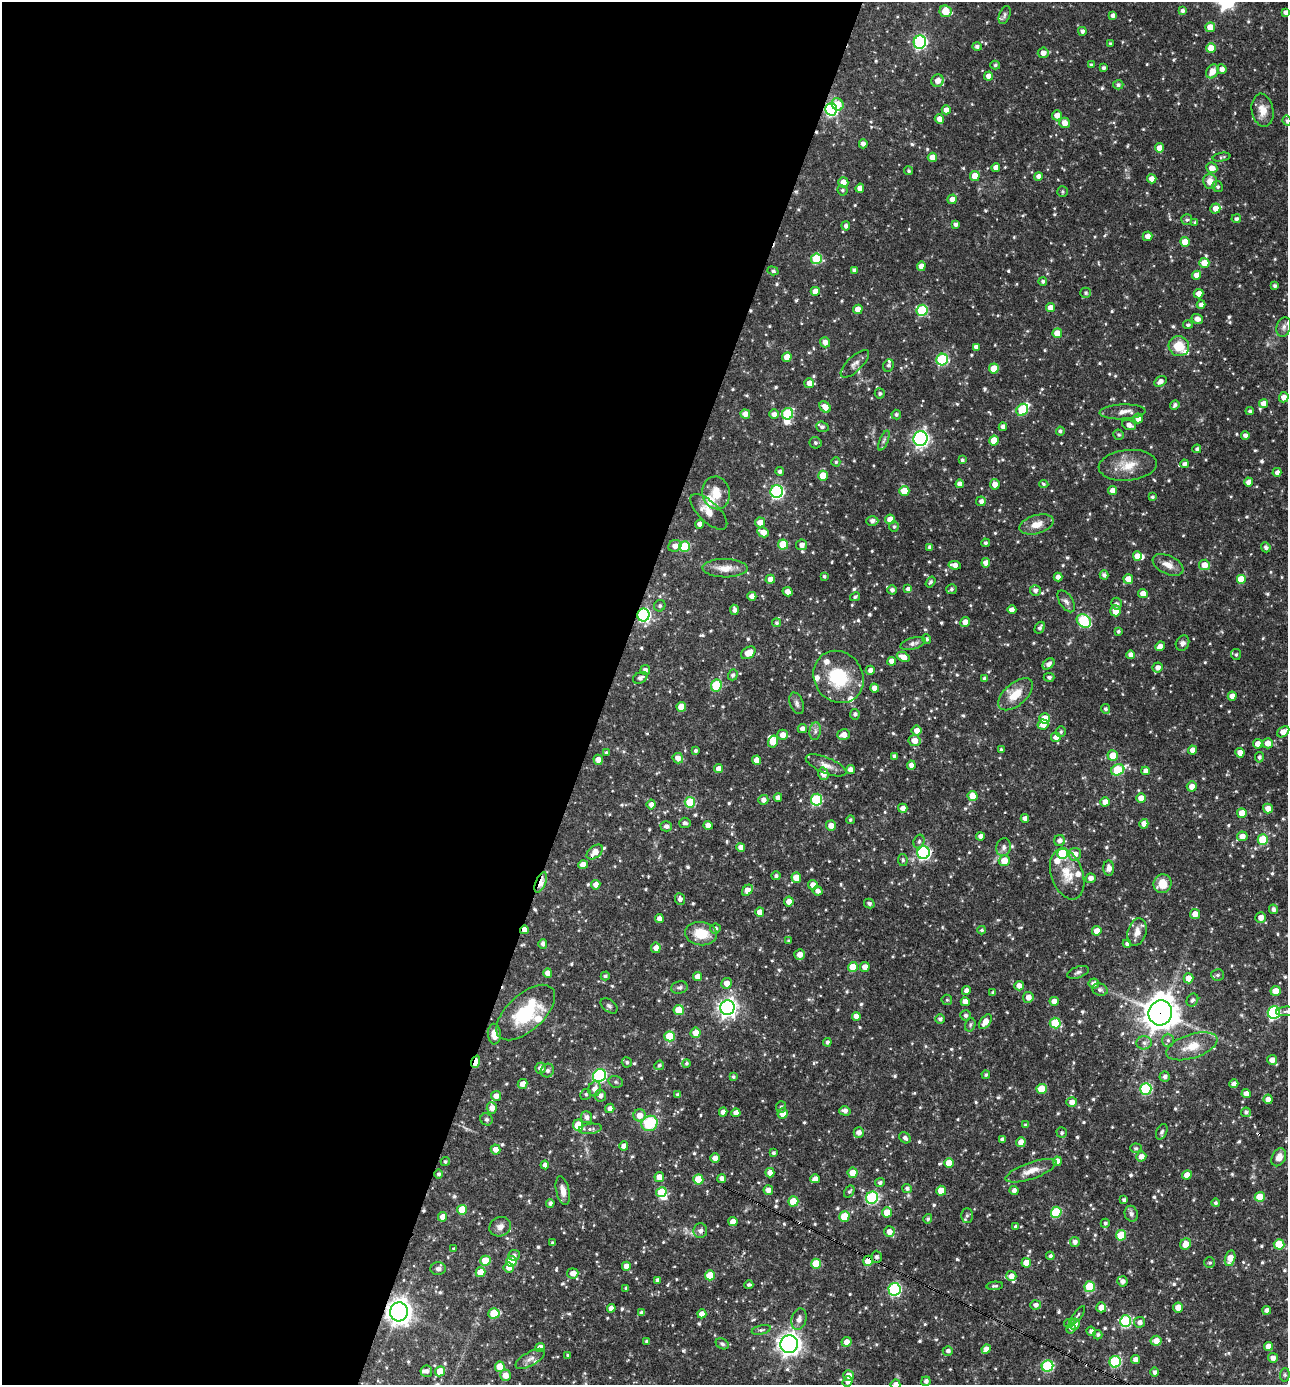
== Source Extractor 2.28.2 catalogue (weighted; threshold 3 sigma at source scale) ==
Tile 5 of 4 x 4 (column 1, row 2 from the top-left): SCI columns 271-1556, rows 2768-4150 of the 5550 x 5536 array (HDU 1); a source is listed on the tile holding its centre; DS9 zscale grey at full resolution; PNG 1290 x 1387 px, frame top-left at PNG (2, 2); each listed source drawn as its Kron ellipse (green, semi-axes under 4 px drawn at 4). Shown black and unused: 47% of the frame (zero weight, under 3 of 4 exposures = <1% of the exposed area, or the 3 px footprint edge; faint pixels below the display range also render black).
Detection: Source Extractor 2.28.2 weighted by HDU 2 'WHT'; one run over the whole footprint, this tile lists its part. Background 0.0642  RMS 0.0036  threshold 0.016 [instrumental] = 3 sigma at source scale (4.5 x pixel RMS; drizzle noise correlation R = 1.50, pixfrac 1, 0.05/0.05 arcsec/px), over >= 5 px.
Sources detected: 757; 3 inside a brighter object's white glare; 3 cosmic-ray / hot-pixel residue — neither listed nor drawn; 15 inside a brighter listed object's ellipse — not listed separately; of the other 736, all 500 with FLUX_AUTO >= 0.56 (the completeness limit of this list) listed and drawn (236 fainter detections not listed), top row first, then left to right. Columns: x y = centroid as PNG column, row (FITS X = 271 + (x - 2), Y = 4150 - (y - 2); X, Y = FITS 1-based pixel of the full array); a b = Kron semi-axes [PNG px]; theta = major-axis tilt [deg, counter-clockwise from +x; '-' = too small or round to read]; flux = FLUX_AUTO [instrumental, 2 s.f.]
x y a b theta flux
946 11 6 5 - 6.8
1182 11 4 4 - 1
1286 12 4 4 - 1.5
1005 15 9 5 68 0.89
1113 16 4 4 - 1.4
1210 27 5 4 - 4.5
1082 31 4 4 - 1.1
920 42 6 6 - 59
1111 44 3 3 - 0.57
977 47 4 4 - 0.86
1211 48 5 5 - 5.1
1043 53 5 5 - 2
995 65 5 4 - 0.59
1091 65 4 4 - 0.63
1103 68 4 3 - 0.92
1222 69 5 5 - 1.7
1212 71 7 5 58 3.2
989 76 4 4 - 2.6
938 81 6 6 - 3
1118 85 5 4 - 0.93
838 104 6 5 - 5.1
831 109 6 6 - 63
946 110 4 4 - 2.2
1263 110 16 11 -80 4
1057 115 5 5 - 2.4
939 119 5 4 - 2.4
1287 121 5 4 - 0.69
1065 123 5 5 - 2.9
863 144 4 4 - 1.6
1160 148 4 4 - 3.3
932 157 5 4 - 4
1221 157 9 4 10 0.61
996 167 4 4 - 2.3
1212 168 5 5 - 2.6
909 171 4 4 - 0.65
975 176 5 5 - 4.8
1038 176 4 4 - 1.5
1152 179 5 4 - 2.7
1210 181 7 7 - 3.4
843 182 5 5 - 2.7
1218 187 6 5 - 0.67
860 188 4 4 - 2.3
842 190 5 5 - 0.58
1062 191 5 5 - 0.56
952 199 5 4 - 2.6
1215 208 5 5 - 2.6
1236 219 5 4 - 0.94
1187 220 5 5 - 0.74
1195 222 4 4 - 0.58
955 224 4 4 - 1.1
846 226 4 4 - 1.1
1147 236 5 5 - 2.1
1185 242 5 5 - 4.3
816 259 5 5 - 18
1204 263 5 5 - 4.7
921 266 5 4 - 2.2
854 270 4 4 - 1.1
773 271 6 4 -19 0.65
1197 275 4 4 - 2.4
1043 281 4 4 - 0.83
1275 286 4 3 - 0.87
815 291 4 4 - 3.1
1086 293 5 5 - 0.65
1199 294 5 4 - 2.4
1201 305 4 4 - 1.4
1050 308 4 4 - 2.8
858 309 5 4 - 3.8
922 310 5 5 - 27
1197 319 6 5 - 2
1188 325 5 4 - 0.75
1284 327 10 7 72 1.4
1057 333 5 4 - 4.2
825 342 5 5 - 2.4
1179 346 10 10 - 7
976 347 4 4 - 1.4
787 357 5 4 - 4
942 360 6 5 - 33
855 364 18 7 44 2
888 365 6 5 - 0.79
994 368 5 5 - 6.1
1160 381 6 4 33 1.8
809 383 5 5 - 2.6
880 393 5 5 - 0.72
1284 397 5 5 - 2.2
1264 404 4 4 - 2.7
1175 405 5 4 - 0.97
825 407 6 5 - 2.9
1022 410 6 5 - 21
1250 411 4 4 - 0.74
1123 412 23 7 2 2.8
745 414 5 4 - 2.5
774 414 5 4 - 1.7
788 414 6 5 - 24
896 414 5 4 - 0.76
1138 418 5 5 - 2.6
1129 425 7 5 -23 1.8
822 427 6 5 - 1
1003 427 4 4 - 1.8
1060 431 4 4 - 0.89
1119 435 5 5 - 0.65
1245 435 4 4 - 1.3
921 439 7 7 - 100
994 440 5 4 - 5.8
884 441 11 4 67 0.9
815 443 6 5 - 0.72
1197 449 4 4 - 0.68
962 460 4 4 - 0.71
836 462 4 4 - 0.61
1184 464 4 4 - 1.2
1128 465 29 15 5 7.4
780 471 4 4 - 0.99
1277 472 4 4 - 1.4
823 476 5 5 - 6
1249 482 4 4 - 2.8
960 484 4 4 - 2.1
995 484 5 5 - 2.5
1044 484 5 4 - 0.61
1113 490 4 4 - 2.5
904 491 5 5 - 7.2
777 492 6 6 - 57
716 493 16 14 -78 5.7
1152 497 4 3 - 0.62
981 501 5 5 - 1.4
709 512 23 10 -43 4.2
890 519 5 4 - 3.4
872 521 6 5 - 1.5
760 522 5 5 - 2.8
700 524 4 4 - 2.3
1036 524 17 9 17 4.4
894 527 5 4 - 0.66
763 532 6 4 -29 3.5
985 543 4 4 - 0.81
783 544 5 5 - 11
802 545 5 5 - 1.8
675 546 7 5 25 2.1
684 546 5 5 - 16
930 547 4 4 - 1.3
1266 547 5 4 - 0.97
1137 556 5 4 - 3
986 563 4 4 - 2
955 565 6 4 -8 2
1168 565 16 9 -26 3.1
1204 565 5 5 - 3.7
725 568 22 9 -1 4.3
1104 575 4 4 - 1.1
824 576 4 3 - 0.58
1058 577 4 4 - 2.3
770 579 4 4 - 2.5
1128 579 5 5 - 3.5
1241 579 5 5 - 6.2
930 582 6 4 56 0.71
908 589 4 4 - 2.1
951 589 5 5 - 0.7
892 590 4 4 - 1.2
1035 590 5 5 - 1.5
788 592 5 4 - 2.3
1143 593 5 4 - 2.6
752 596 4 4 - 2.2
855 597 5 4 - 0.62
1066 601 12 6 -57 1.5
1116 604 6 5 - 1
660 606 6 5 - 0.81
734 610 5 4 - 1.2
1012 610 4 4 - 1.6
1115 611 5 5 - 4.2
643 615 6 6 - 57
1084 621 8 6 -38 34
965 622 5 4 - 2.9
777 623 4 4 - 0.71
1040 628 6 4 59 1.1
1118 631 4 4 - 0.71
927 639 5 4 - 0.59
913 643 13 5 16 1.4
1182 643 8 6 61 1.2
1160 646 5 4 - 1.9
748 653 8 5 32 4.1
1236 654 5 5 - 0.63
1131 655 4 4 - 2.4
903 657 7 4 -25 3.3
892 661 4 4 - 2.6
1048 664 7 4 40 1.5
1158 667 5 5 - 1.9
645 670 5 5 - 1.2
870 670 4 4 - 1.5
733 675 5 4 - 0.9
838 677 27 24 -55 18
1049 677 5 4 - 0.81
640 678 7 5 25 1.4
985 678 3 3 - 1
716 686 6 5 - 19
874 688 4 4 - 2.3
1016 694 21 11 41 6.4
1232 696 4 4 - 2.5
797 703 11 6 -70 1.2
681 707 5 4 - 4.4
1105 709 5 4 - 0.81
855 714 5 5 - 0.95
1045 718 5 5 - 5.6
1043 725 5 5 - 3.1
802 728 5 4 - 1.5
916 730 5 5 - 2.5
815 731 9 5 83 1.1
1061 732 5 5 - 0.65
1283 732 7 5 39 3.2
782 735 5 5 - 2.7
843 735 6 5 - 2.7
1056 737 5 4 - 2.4
914 741 6 5 - 3
773 742 6 5 - 5.4
1268 743 5 5 - 3
1258 744 5 4 - 2.3
695 750 3 3 - 0.68
1001 750 3 3 - 0.6
1192 750 4 4 - 2.2
606 752 3 3 - 0.59
1240 753 4 4 - 2.9
894 756 4 4 - 0.93
1113 756 5 5 - 5.3
1259 757 5 4 - 0.87
678 758 5 5 - 2.6
598 760 5 4 - 2.8
757 760 4 4 - 3
826 765 22 8 -23 2.8
911 765 4 4 - 2.6
719 769 4 4 - 2.8
850 770 4 4 - 2.1
1118 770 7 5 27 17
1145 771 4 4 - 1.6
823 774 6 5 - 2.8
1192 786 5 5 - 2.7
973 796 5 5 - 5
778 797 4 4 - 1.5
1141 798 5 5 - 3.3
763 800 5 5 - 1.6
816 800 6 5 - 27
690 802 5 5 - 16
1105 802 5 4 - 2.9
651 805 5 4 - 1.9
903 808 4 4 - 2.1
1268 809 5 4 - 2.6
1242 813 5 5 - 4.9
1025 818 4 4 - 1.7
850 820 4 4 - 0.56
685 823 5 5 - 1.1
1144 824 5 4 - 2.4
708 825 4 4 - 2.5
666 826 6 5 - 1.1
831 826 5 5 - 2.4
980 836 4 4 - 1.7
1242 836 5 5 - 2.6
1263 840 5 5 - 13
919 841 7 5 73 0.69
1060 841 5 5 - 1.5
741 847 4 4 - 2.3
1004 847 9 7 77 1.3
595 852 9 6 40 3.7
924 853 6 6 - 61
1063 853 5 5 - 19
1075 854 6 6 - 2.9
903 860 6 5 - 0.71
1004 860 5 5 - 4.5
583 865 4 4 - 3
1109 868 8 5 -89 2.2
1067 874 26 15 -70 7
776 876 4 4 - 0.79
796 878 5 5 - 5.5
1090 878 5 4 - 1.9
541 882 11 5 68 5.6
1162 884 9 9 - 5.8
596 885 5 4 - 2.5
813 885 5 5 - 2.4
748 890 6 4 46 3.7
818 891 5 4 - 1.7
680 899 6 5 - 1.4
789 902 5 5 - 2.4
869 904 5 4 - 0.74
1273 909 5 4 - 1.2
760 912 5 4 - 3.4
1195 914 5 5 - 3.1
659 918 4 4 - 2.1
1261 918 5 5 - 2.5
715 928 5 5 - 1
524 930 4 3 - 2.5
982 930 4 3 - 0.61
1097 931 5 4 - 2.9
1137 932 14 9 74 3
701 934 16 11 -7 7.8
789 941 4 3 - 0.65
543 944 5 4 - 1.2
1127 944 4 4 - 0.9
656 948 5 5 - 2.3
800 954 5 5 - 2.4
853 967 5 5 - 7.4
865 967 5 5 - 2.8
1078 972 11 5 20 1.1
548 973 4 4 - 2.7
1218 975 6 5 - 0.93
605 976 4 4 - 0.71
697 977 4 4 - 2.9
1188 978 5 5 - 3.2
727 983 5 5 - 2.6
1094 983 5 5 - 1.8
1019 986 5 4 - 2.3
679 987 8 6 13 1
1100 990 8 6 -21 1.1
966 991 5 4 - 1.6
1275 991 5 4 - 4.1
993 993 4 3 - 0.64
1028 997 5 5 - 2.4
947 1000 5 5 - 0.56
1192 1000 7 5 58 0.96
1054 1001 4 4 - 2.5
965 1002 4 4 - 2.7
609 1006 9 6 -38 0.87
727 1008 7 7 - 170
679 1010 5 5 - 8
1286 1011 10 4 5 0.8
1274 1012 6 6 - 43
526 1013 36 18 42 21
1160 1013 12 11 - 550
966 1015 5 5 - 0.86
856 1016 4 4 - 2.5
940 1019 5 5 - 1
985 1022 8 5 54 3.5
1055 1023 5 5 - 13
970 1025 7 5 75 0.69
696 1033 5 5 - 4.4
494 1034 10 6 -86 3
670 1036 5 5 - 12
1168 1040 6 5 - 0.92
827 1042 4 4 - 0.99
1144 1043 7 6 - 1.3
1192 1046 26 12 18 6.8
1272 1060 5 5 - 2.5
476 1062 6 4 71 7.2
627 1062 5 5 - 0.74
686 1063 4 4 - 0.59
659 1065 5 4 - 0.71
540 1068 5 5 - 1.9
547 1070 7 6 - 0.95
599 1075 7 6 - 50
986 1075 4 4 - 0.66
733 1077 4 3 - 0.6
1165 1077 5 5 - 1.1
616 1082 7 5 -16 0.78
522 1084 5 5 - 2.3
1234 1084 4 4 - 1.9
595 1089 7 6 - 2.4
1042 1089 5 5 - 8.4
1146 1089 6 5 - 31
586 1094 5 5 - 0.7
1246 1094 4 4 - 2.4
600 1095 6 5 - 1.4
678 1095 4 4 - 1.1
496 1096 5 5 - 2.4
1268 1099 5 4 - 2.3
1072 1102 5 5 - 2
781 1107 6 5 - 0.65
492 1108 5 5 - 2.7
610 1108 5 4 - 1.6
845 1111 6 4 -16 1.5
723 1112 4 4 - 2
1246 1112 5 4 - 0.91
736 1113 4 4 - 2.3
783 1114 5 5 - 2.8
640 1115 6 6 - 3.5
587 1117 6 5 - 1.5
486 1119 6 5 - 0.76
650 1123 8 7 - 17
578 1125 6 5 - 9.3
1026 1125 4 4 - 0.72
590 1129 11 5 7 1.2
1162 1132 8 5 65 0.87
859 1133 5 5 - 1.9
1062 1133 5 5 - 0.75
905 1138 6 5 - 1.1
1002 1140 4 4 - 1.3
1021 1142 5 4 - 3.1
624 1146 4 4 - 2.4
1136 1148 5 4 - 0.59
496 1149 5 5 - 2.6
773 1153 4 3 - 0.84
1141 1156 5 5 - 2
1279 1157 9 6 62 2.6
715 1158 4 4 - 2.8
1057 1161 5 4 - 2.7
445 1162 4 4 - 0.64
949 1163 5 5 - 5.7
545 1165 4 4 - 1.6
1031 1171 27 8 19 4.1
770 1173 5 4 - 2.3
853 1173 5 5 - 5.2
438 1174 5 4 - 0.72
1187 1175 5 4 - 3.2
659 1177 5 5 - 3
722 1178 4 4 - 1.6
698 1179 5 5 - 8.5
815 1179 4 4 - 2.4
880 1183 5 4 - 0.92
907 1188 5 4 - 0.88
768 1190 4 4 - 2.5
1014 1190 4 4 - 1.4
563 1191 14 6 -77 2.7
941 1191 5 5 - 6.3
661 1192 5 4 - 10
849 1192 6 4 55 0.63
1260 1197 5 5 - 6.9
872 1198 6 6 - 36
1124 1200 4 3 - 0.96
793 1201 5 5 - 8.8
550 1203 4 4 - 0.92
1215 1203 4 4 - 0.68
462 1210 5 5 - 7.2
887 1212 5 5 - 5.9
1056 1212 5 5 - 18
1131 1214 8 6 -70 1.3
967 1215 7 6 - 0.86
443 1217 4 4 - 3
844 1217 5 5 - 11
928 1219 5 4 - 0.81
733 1222 4 4 - 3.2
1105 1223 4 4 - 0.65
1015 1226 4 4 - 0.58
500 1227 11 9 29 2
700 1231 7 7 - 1.5
889 1232 5 5 - 2.4
1121 1235 5 5 - 11
1075 1242 5 5 - 1.3
553 1243 3 3 - 0.74
1186 1244 6 5 - 3.5
1279 1244 5 5 - 9.5
454 1249 3 3 - 0.59
514 1255 6 5 - 1
1050 1256 4 4 - 0.85
876 1257 6 5 - 1.1
1230 1258 8 5 75 4
485 1261 5 5 - 7.3
511 1261 5 5 - 10
868 1261 5 5 - 5.7
1026 1263 5 4 - 4.9
1210 1263 5 5 - 0.6
816 1264 5 5 - 9
626 1266 4 4 - 3.3
509 1267 5 5 - 2.7
438 1269 7 6 - 1.1
480 1272 5 5 - 6
573 1273 5 5 - 2.5
710 1275 5 5 - 7.8
1011 1276 5 5 - 2.3
658 1280 4 3 - 1.1
1122 1281 5 5 - 1.7
749 1285 4 3 - 0.74
995 1286 8 4 5 0.66
1090 1287 5 5 - 17
626 1288 3 3 - 0.56
894 1289 6 6 - 45
1035 1305 5 4 - 1.4
1101 1307 5 5 - 3
611 1308 4 4 - 2.4
1178 1308 5 5 - 2.9
1267 1310 4 4 - 1.5
399 1312 9 9 - 300
494 1313 5 5 - 12
642 1313 4 4 - 1.2
702 1314 4 4 - 2.7
1077 1316 11 3 51 0.57
799 1319 11 7 74 1.8
1126 1321 6 5 - 31
1139 1322 5 5 - 1.6
1069 1323 5 4 - 0.6
1075 1324 5 5 - 2.4
1071 1328 5 4 - 0.81
761 1330 9 4 14 0.78
1091 1331 5 4 - 1.2
1098 1335 5 4 - 0.71
647 1341 4 3 - 0.91
1156 1341 5 5 - 3.4
846 1342 5 4 - 2.5
722 1344 7 5 -29 0.74
789 1344 9 8 - 210
1268 1346 4 4 - 2.4
540 1347 5 4 - 2.6
986 1349 5 4 - 2.4
948 1351 5 5 - 1.1
568 1355 4 4 - 0.61
1273 1358 5 4 - 1.6
530 1359 16 6 30 2
1136 1359 4 4 - 1.9
1115 1362 6 5 - 30
1047 1366 6 5 - 29
500 1367 5 5 - 9.8
426 1371 6 5 - 1.1
440 1371 5 5 - 5.1
1155 1372 5 4 - 1
505 1375 6 5 - 3
848 1375 5 5 - 2.6
1285 1375 7 5 84 0.59
926 1381 4 4 - 1.2
848 1382 5 4 - 1.8
895 1384 5 5 - 1.8
Overlapping masked pixels (flux is a lower limit): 9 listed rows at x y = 831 109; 643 615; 541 882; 524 930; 526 1013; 1160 1013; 476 1062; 868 1261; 399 1312
Isophote crosses this tile's border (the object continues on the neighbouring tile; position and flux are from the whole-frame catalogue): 5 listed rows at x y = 1286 12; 1287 121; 1283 732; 1286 1011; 895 1384